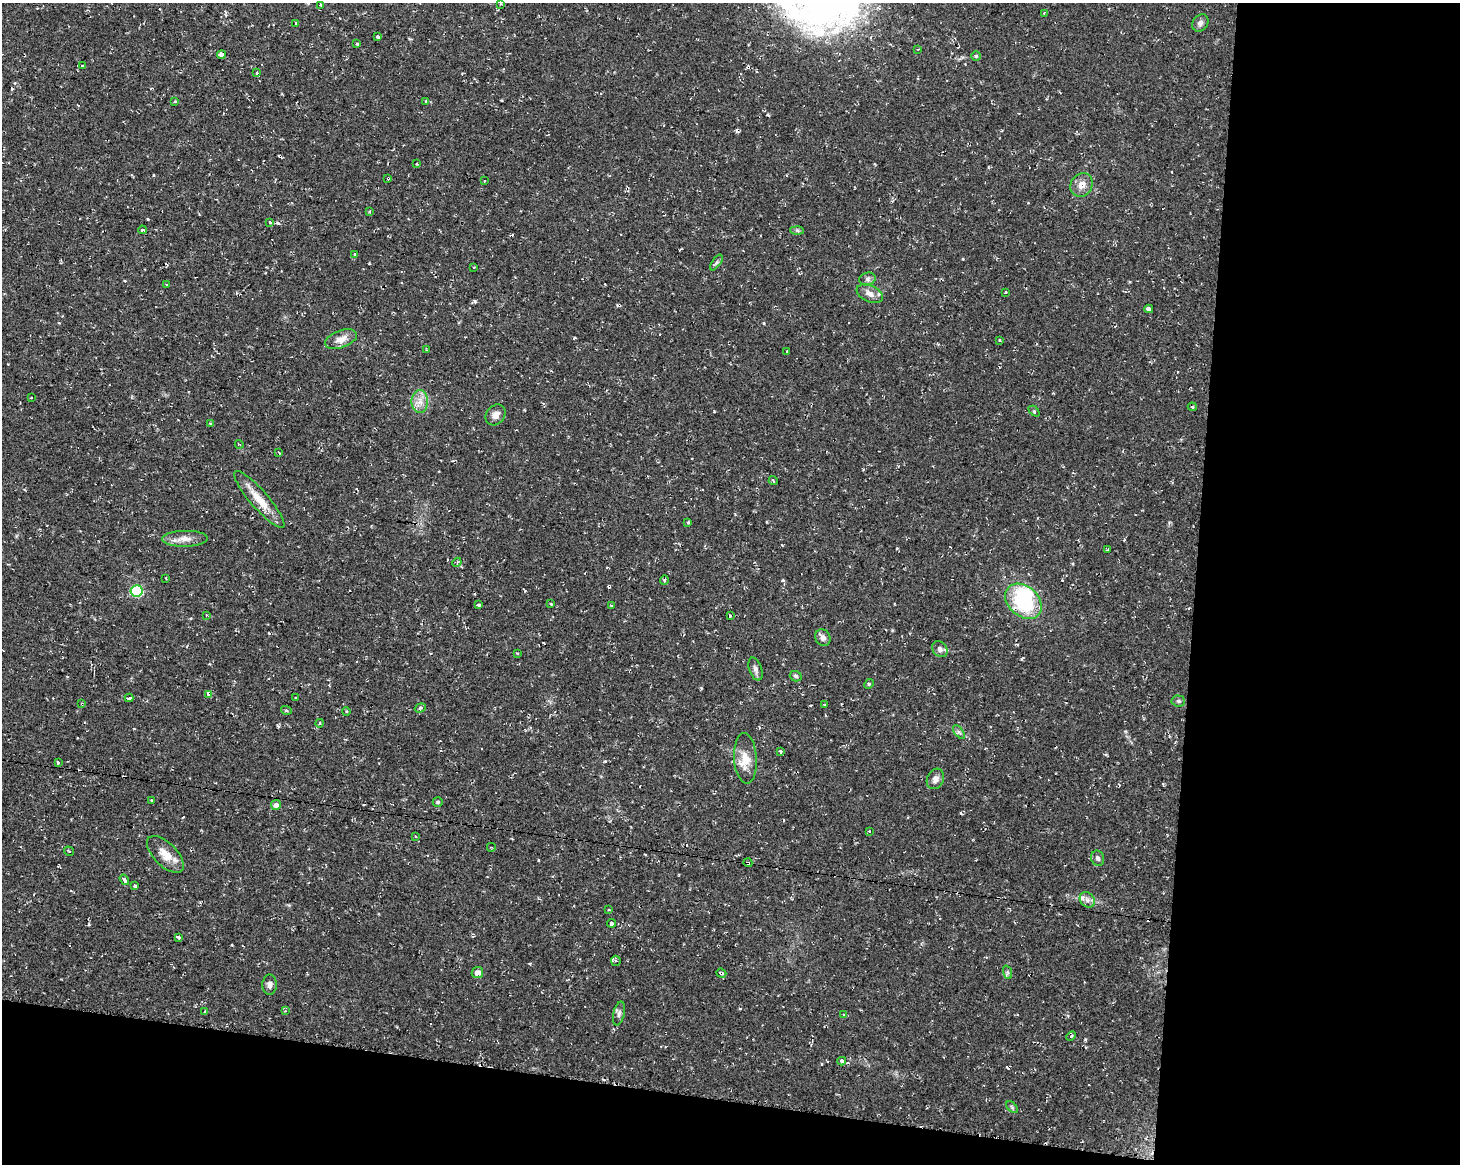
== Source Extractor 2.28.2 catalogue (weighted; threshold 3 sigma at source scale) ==
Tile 12 of 3 x 4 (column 3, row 4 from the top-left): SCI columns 3200-4657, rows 1-1162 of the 4882 x 4662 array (HDU 1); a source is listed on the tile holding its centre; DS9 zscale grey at full resolution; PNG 1462 x 1166 px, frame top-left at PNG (2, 3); each listed source drawn as its Kron ellipse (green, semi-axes under 4 px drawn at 4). Shown black and unused: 24% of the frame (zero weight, under 2 of 3 exposures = <1% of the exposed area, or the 3 px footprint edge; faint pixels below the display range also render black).
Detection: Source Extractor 2.28.2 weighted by HDU 2 'WHT'; one run over the whole footprint, this tile lists its part. Background 0.0261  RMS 0.0038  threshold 0.0172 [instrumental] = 3 sigma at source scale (4.5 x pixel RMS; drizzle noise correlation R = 1.50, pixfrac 1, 0.0396/0.0396 arcsec/px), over >= 5 px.
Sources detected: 129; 1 inside a brighter object's white glare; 19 cosmic-ray / hot-pixel residue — neither listed nor drawn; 3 inside a brighter listed object's ellipse — not listed separately; the other 106 listed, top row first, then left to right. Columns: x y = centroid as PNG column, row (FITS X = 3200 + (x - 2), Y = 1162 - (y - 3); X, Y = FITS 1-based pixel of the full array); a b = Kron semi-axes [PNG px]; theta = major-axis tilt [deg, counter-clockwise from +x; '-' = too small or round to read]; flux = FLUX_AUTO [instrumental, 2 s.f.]
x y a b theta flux
501 3 4 3 - 0.46
321 5 3 2 - 0.36
1044 13 4 3 - 0.51
296 23 3 2 - 0.55
1200 23 9 7 50 1.4
377 37 3 3 - 4.3
357 43 3 3 - 1.4
918 49 3 2 - 0.39
221 55 4 4 - 9.1
976 56 5 5 - 0.54
82 66 3 3 - 0.78
257 73 3 2 - 1.1
175 101 4 3 - 0.46
426 101 4 2 - 0.32
417 164 3 2 - 0.32
388 178 3 3 - 1
484 181 3 2 - 0.27
1081 185 12 10 57 3.5
370 211 3 2 - 0.28
270 222 4 3 - 1.6
142 230 4 3 - 1.1
797 231 7 4 -2 0.69
355 254 3 3 - 0.48
716 262 9 4 55 0.76
474 267 3 2 - 0.28
867 279 8 6 15 1.2
166 285 3 2 - 0.29
1005 292 3 2 - 0.48
870 294 14 8 -24 2.5
1149 309 4 4 - 3.6
341 339 17 8 20 3.8
1000 340 4 2 - 0.29
427 350 4 2 - 0.32
787 351 3 3 - 0.45
31 398 3 2 - 0.43
420 402 11 8 90 3.1
1192 407 4 3 - 0.48
1034 411 6 4 -45 0.52
496 415 11 9 52 2.4
210 424 3 3 - 0.49
239 444 4 3 - 0.35
279 452 3 2 - 0.47
773 481 5 3 - 0.69
259 499 37 9 -49 7.6
688 522 4 4 - 0.44
185 539 23 8 1 3.6
1107 550 3 3 - 0.44
457 562 5 4 - 0.48
166 578 3 3 - 0.56
664 580 5 3 - 0.47
136 591 6 5 - 29
1023 601 20 15 -41 27
551 604 4 2 - 0.29
478 605 4 3 - 1.9
611 605 3 3 - 0.79
206 615 3 3 - 0.33
730 616 4 2 - 0.41
823 638 9 7 -58 1.7
940 649 9 7 -49 1.3
517 653 3 3 - 0.34
755 669 12 6 -72 1.6
796 676 6 5 - 0.74
869 684 5 4 - 0.45
209 694 3 3 - 3.6
129 698 4 3 - 3.3
296 698 3 3 - 0.62
1178 701 7 5 -3 0.77
82 704 3 2 - 0.47
825 705 3 2 - 0.42
420 708 6 4 19 0.84
286 710 5 3 - 0.49
346 711 4 3 - 0.49
320 723 4 3 - 0.33
959 732 8 4 -53 0.79
780 751 3 3 - 3.3
745 758 25 11 -86 6.6
58 763 3 3 - 0.95
935 779 10 8 63 2
151 800 3 3 - 1.2
438 802 5 5 - 0.7
276 805 5 5 - 1.6
869 831 3 3 - 0.62
415 836 3 2 - 0.65
491 847 4 3 - 0.4
69 851 5 3 - 0.31
165 854 23 11 -45 5.6
1098 858 8 6 -69 1.1
748 863 4 3 - 0.54
124 880 5 4 - 1.5
135 886 4 3 - 1.4
1087 900 8 7 - 1.6
609 910 3 3 - 0.66
612 923 4 4 - 4.4
178 937 4 3 - 1.5
616 961 5 5 - 0.87
1007 972 7 4 -72 0.71
477 973 6 5 - 2.6
721 973 5 3 - 0.69
270 985 10 7 89 1.6
285 1011 4 4 - 0.39
205 1012 3 3 - 0.65
619 1013 12 5 77 1.2
843 1014 3 3 - 0.58
1071 1036 5 3 - 0.49
842 1061 4 3 - 1.7
1012 1107 7 4 -45 0.57
Overlapping masked pixels (flux is a lower limit): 4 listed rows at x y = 388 178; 82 704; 748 863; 721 973
Isophote crosses this tile's border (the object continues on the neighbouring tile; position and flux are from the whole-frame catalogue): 1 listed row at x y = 501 3
Unlisted compact peaks at least as high as the median listed source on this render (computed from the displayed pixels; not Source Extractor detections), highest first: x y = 475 301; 783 580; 1085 1039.